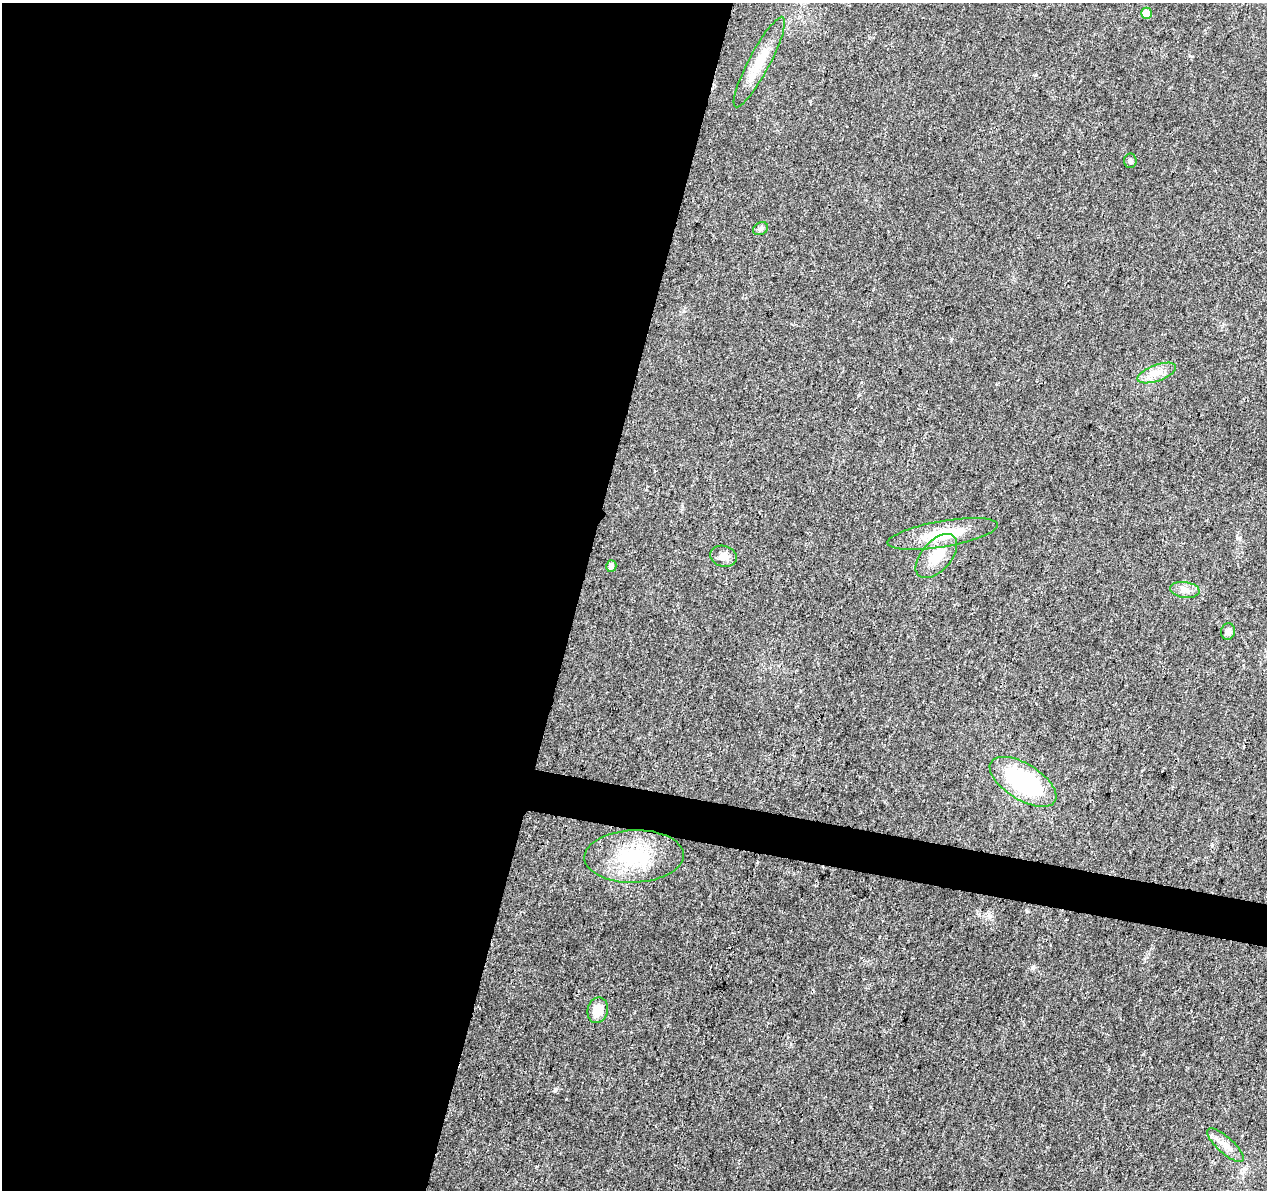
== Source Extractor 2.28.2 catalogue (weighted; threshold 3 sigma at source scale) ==
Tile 5 of 4 x 4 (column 1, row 2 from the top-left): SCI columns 1-1265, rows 2603-3790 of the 5076 x 5262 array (HDU 1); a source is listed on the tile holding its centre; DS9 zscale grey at full resolution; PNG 1269 x 1192 px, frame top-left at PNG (2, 3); each listed source drawn as its Kron ellipse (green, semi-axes under 4 px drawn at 4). Shown black and unused: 48% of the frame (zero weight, under 3 of 4 exposures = <1% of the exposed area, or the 3 px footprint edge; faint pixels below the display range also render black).
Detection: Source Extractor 2.28.2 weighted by HDU 2 'WHT'; one run over the whole footprint, this tile lists its part. Background 0.0223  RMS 0.003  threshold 0.0135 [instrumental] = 3 sigma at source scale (4.5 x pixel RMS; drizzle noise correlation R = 1.50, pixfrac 1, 0.0396/0.0396 arcsec/px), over >= 5 px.
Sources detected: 15; all 15 listed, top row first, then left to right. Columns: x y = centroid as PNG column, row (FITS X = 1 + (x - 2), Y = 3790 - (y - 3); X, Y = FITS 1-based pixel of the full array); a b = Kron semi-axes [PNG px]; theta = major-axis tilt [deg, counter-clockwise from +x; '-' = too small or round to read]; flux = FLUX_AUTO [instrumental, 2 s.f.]
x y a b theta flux
1146 13 5 5 - 4.3
759 62 51 10 62 8
1130 161 7 6 - 0.66
760 229 8 6 30 0.77
1157 373 20 8 20 3.3
943 534 56 13 10 13
724 556 13 10 -17 2.5
936 556 26 15 48 7.7
611 566 6 5 - 1.3
1185 590 15 8 -7 1.9
1228 632 8 7 - 1.3
1023 782 37 18 -32 32
634 856 50 26 2 21
598 1010 13 10 75 4.5
1225 1145 23 8 -42 3.1
Unlisted compact peaks at least as high as the median listed source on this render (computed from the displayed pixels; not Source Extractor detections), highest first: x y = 555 1090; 1032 968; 566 1099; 1027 911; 1190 56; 1036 75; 951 340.